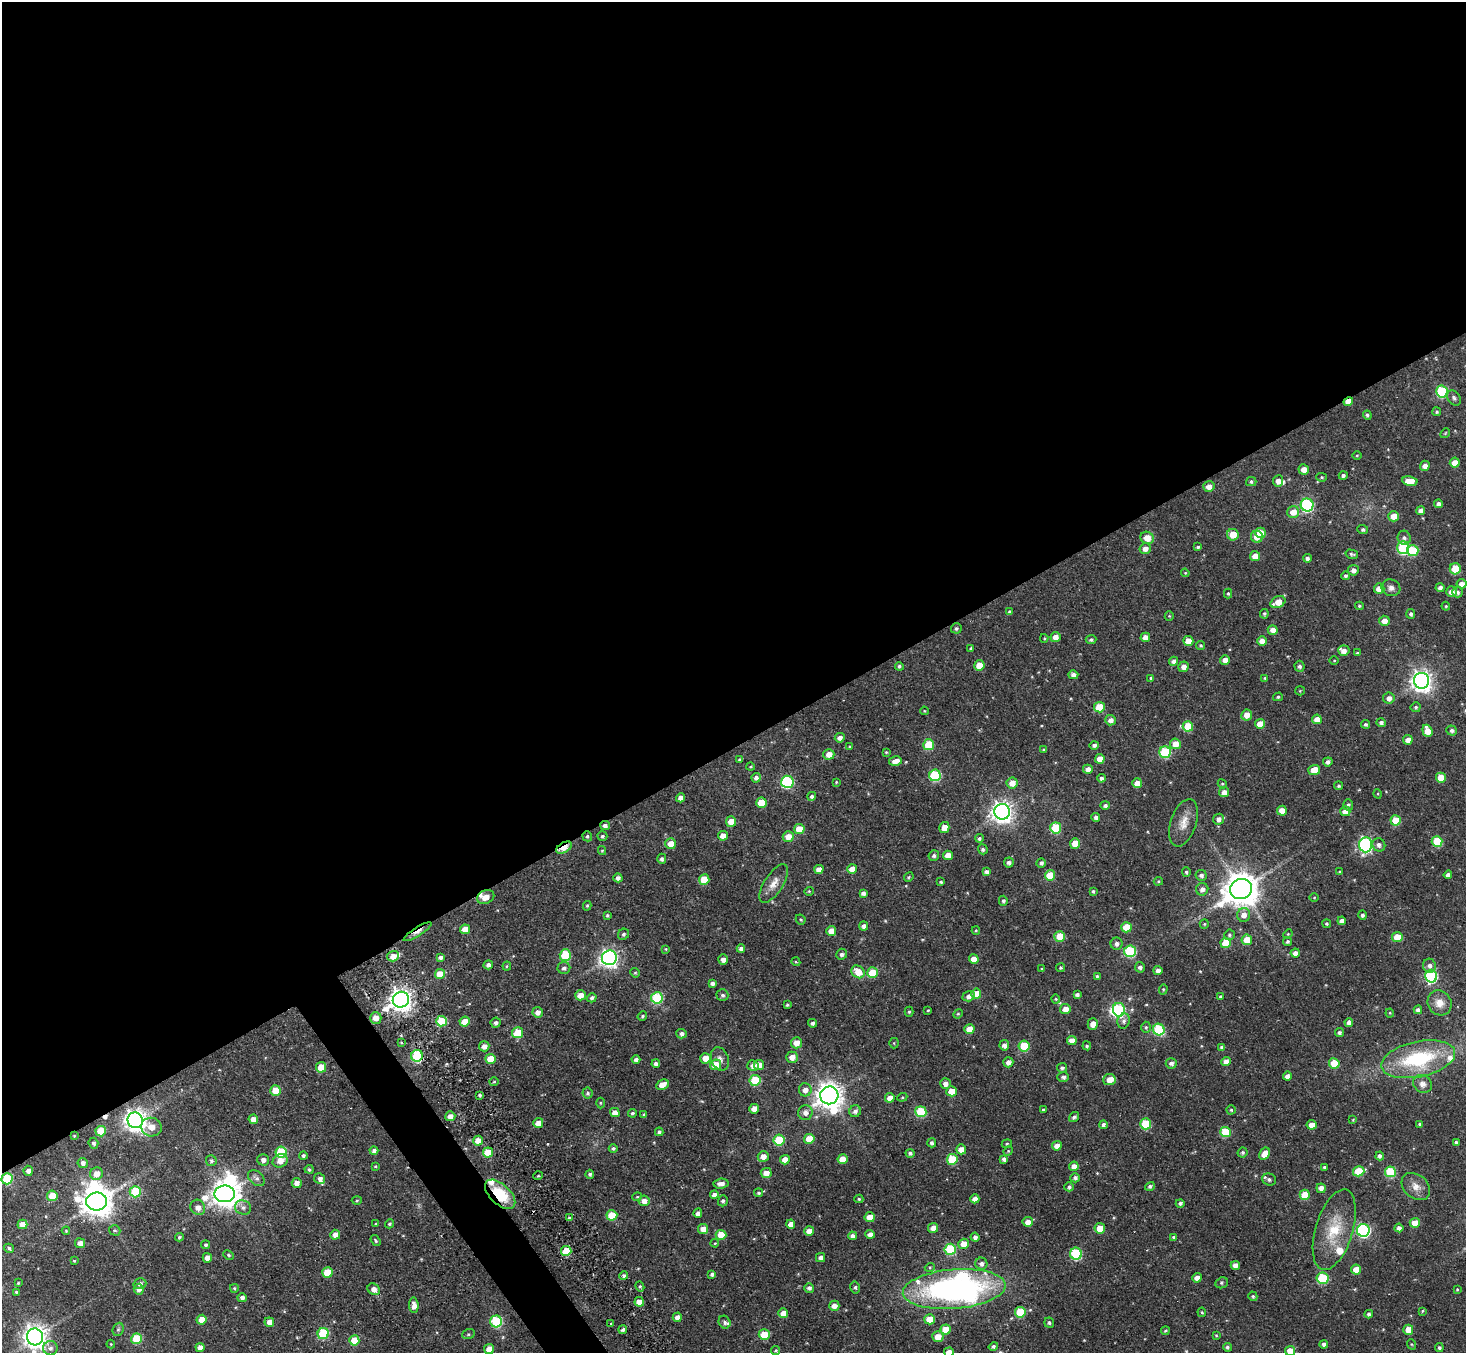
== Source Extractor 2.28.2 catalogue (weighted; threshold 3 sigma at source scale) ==
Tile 2 of 4 x 4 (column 2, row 1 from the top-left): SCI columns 1476-2939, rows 4205-5555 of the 5918 x 5896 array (HDU 1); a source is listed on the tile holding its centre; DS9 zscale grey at full resolution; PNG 1468 x 1355 px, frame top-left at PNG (2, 2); each listed source drawn as its Kron ellipse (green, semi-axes under 4 px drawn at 4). Shown black and unused: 57% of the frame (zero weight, under 2 of 3 exposures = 3% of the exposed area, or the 3 px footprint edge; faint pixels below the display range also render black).
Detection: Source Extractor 2.28.2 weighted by HDU 2 'WHT'; one run over the whole footprint, this tile lists its part. Background 0.0534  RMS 0.013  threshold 0.0599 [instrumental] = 3 sigma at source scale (4.5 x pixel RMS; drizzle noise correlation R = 1.50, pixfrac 1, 0.05/0.05 arcsec/px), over >= 5 px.
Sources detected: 535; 1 too faint to see at this stretch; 6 inside a brighter object's white glare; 2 cosmic-ray / hot-pixel residue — neither listed nor drawn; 10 inside a brighter listed object's ellipse — not listed separately; of the other 516, all 500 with FLUX_AUTO >= 1.09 (the completeness limit of this list) listed and drawn (16 fainter detections not listed), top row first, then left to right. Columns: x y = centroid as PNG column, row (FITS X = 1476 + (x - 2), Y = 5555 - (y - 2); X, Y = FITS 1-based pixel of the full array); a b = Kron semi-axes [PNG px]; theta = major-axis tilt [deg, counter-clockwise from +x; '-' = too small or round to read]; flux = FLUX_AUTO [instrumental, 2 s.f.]
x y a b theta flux
1442 391 6 5 - 93
1454 398 8 6 -50 3.8
1348 402 5 4 - 13
1437 412 4 4 - 2.2
1367 415 4 4 - 2.5
1445 433 5 4 - 1.4
1357 455 5 3 - 1.2
1455 463 5 5 - 13
1425 466 5 4 - 8
1304 469 5 5 - 9.6
1343 475 4 4 - 3.4
1322 477 5 4 - 1.6
1251 481 5 4 - 2.6
1278 481 5 5 - 7.4
1410 481 7 5 -10 19
1209 487 6 5 - 10
1439 504 4 4 - 5.4
1307 505 6 6 - 170
1421 510 4 4 - 7.6
1293 512 6 6 - 15
1393 516 5 5 - 15
1363 530 5 4 - 3.2
1260 533 5 5 - 26
1233 535 6 6 - 23
1257 537 6 6 - 15
1147 538 7 6 - 17
1404 538 7 6 - 3.9
1198 547 4 3 - 2.1
1403 548 6 6 - 110
1145 549 5 5 - 8
1413 551 6 5 - 56
1352 554 6 4 -14 2.6
1255 556 5 5 - 12
1307 558 4 4 - 3.9
1455 569 5 5 - 37
1353 570 5 5 - 6.4
1185 573 4 4 - 1.3
1346 576 4 4 - 2.8
1461 584 5 5 - 7.4
1391 588 9 8 - 6.5
1440 588 4 4 - 4.9
1379 589 5 5 - 14
1451 592 5 5 - 9.6
1457 592 5 5 - 3.9
1228 594 5 4 - 1.9
1278 602 8 5 25 18
1359 606 4 4 - 1.9
1446 606 4 4 - 1.4
1010 612 4 3 - 2.7
1264 614 5 4 - 2.1
1411 614 5 4 - 3.5
1169 616 5 4 - 1.4
1384 621 5 5 - 12
956 628 5 5 - 2.9
1273 630 5 5 - 7.4
1055 637 5 5 - 11
1145 637 4 4 - 8.2
1044 638 4 3 - 1.4
1091 640 5 4 - 2.9
1188 641 5 5 - 13
1262 641 5 4 - 9.5
1201 645 4 4 - 1.8
971 648 4 3 - 1.6
1344 651 5 5 - 7.5
1357 653 4 4 - 1.5
1225 660 5 5 - 8.5
1334 660 4 3 - 1.1
1174 661 4 4 - 5
979 665 5 5 - 22
899 666 4 4 - 2.4
1299 666 5 5 - 3.8
1184 667 5 5 - 8
1073 675 5 4 - 5.6
1151 678 4 4 - 2.5
1265 678 4 4 - 2
1422 681 8 7 - 840
1300 691 5 4 - 1.3
1278 697 5 4 - 2.4
1389 698 6 5 - 7.6
1099 707 5 5 - 36
1416 707 5 5 - 2.4
924 711 4 3 - 1.4
1247 715 5 5 - 12
1317 719 5 4 - 11
1110 720 5 5 - 7
1381 723 4 4 - 4.2
1260 724 5 5 - 17
1366 724 4 4 - 2.8
1188 726 5 5 - 38
1427 731 6 5 - 17
1452 731 5 5 - 4.1
840 738 5 4 - 6.2
1408 740 5 4 - 10
1175 744 5 5 - 17
929 745 5 5 - 49
1094 745 5 4 - 3.7
849 747 4 4 - 1.4
1044 750 4 3 - 2.5
886 752 3 3 - 1.2
1165 752 6 6 - 79
829 754 5 5 - 12
1100 759 5 5 - 12
740 760 4 3 - 3.3
895 761 6 4 15 11
1328 762 5 4 - 4.4
750 767 4 3 - 1.3
1088 769 5 4 - 6.2
1314 770 6 5 - 22
935 775 6 6 - 96
756 778 5 4 - 4.7
1101 778 4 4 - 3.7
1441 778 5 5 - 27
787 782 6 6 - 130
836 782 3 2 - 1.1
1012 783 5 5 - 13
1137 783 5 5 - 11
1222 784 5 4 - 1.6
1339 786 4 4 - 2
1224 792 5 5 - 8.1
1378 794 5 3 - 1.1
812 796 4 4 - 2.9
681 798 4 4 - 8.5
761 803 5 5 - 27
1105 805 5 4 - 3.8
1348 805 5 5 - 2.9
1282 811 5 5 - 13
1345 811 5 5 - 10
1002 812 8 8 - 860
1096 817 4 4 - 4.4
1218 819 6 5 - 6.2
1396 820 5 5 - 33
731 822 5 5 - 16
1184 823 25 13 71 18
605 826 5 4 - 4.6
944 827 6 5 - 12
1056 828 5 5 - 63
799 829 5 5 - 24
587 836 5 5 - 2.3
602 836 5 5 - 2.2
723 836 5 4 - 12
788 836 5 5 - 15
979 838 4 4 - 2.7
1437 841 5 5 - 54
1075 843 5 5 - 19
670 844 5 5 - 13
1366 845 7 6 - 260
1379 845 7 6 - 4.8
564 848 8 5 31 41
983 849 5 4 - 3
602 850 4 4 - 1.5
948 855 5 4 - 13
934 856 5 5 - 3.2
662 859 5 4 - 3.1
1009 862 5 5 - 3.9
1041 863 5 4 - 3.6
819 869 5 4 - 11
852 869 5 4 - 13
986 872 4 4 - 4.4
1186 872 5 4 - 2.2
1340 872 3 3 - 1.8
1050 875 5 5 - 37
1201 875 5 5 - 4.4
1448 875 4 4 - 4.8
909 877 5 4 - 1.5
618 878 4 4 - 4.9
704 879 5 5 - 33
1158 881 5 4 - 1.5
941 882 4 3 - 2
774 883 22 9 57 14
1202 889 6 6 - 6.4
1241 889 11 10 - 2900
809 891 4 4 - 1.3
1093 891 3 3 - 2.3
863 893 4 4 - 4.5
486 897 9 6 24 14
1314 897 5 3 - 1.1
1003 901 5 4 - 3
587 906 5 4 - 1.8
607 915 4 4 - 1.9
1244 915 7 6 - 9.5
1362 915 5 4 - 3.4
801 919 5 4 - 2
1342 921 4 4 - 6.8
1204 924 5 4 - 1.5
1327 924 4 3 - 2.4
864 926 4 4 - 5.3
1126 927 5 5 - 28
465 929 5 4 - 14
976 930 4 4 - 1.4
831 931 5 5 - 14
418 932 16 4 32 11
623 934 6 5 - 2.8
1288 934 5 4 - 1.3
1229 935 5 5 - 2.7
1060 936 5 5 - 28
1397 937 5 5 - 25
1247 940 5 5 - 23
1288 942 4 4 - 2.5
1226 943 5 5 - 27
1116 944 6 6 - 4.8
666 949 4 3 - 1.3
741 949 4 4 - 4.7
1130 951 6 6 - 100
1295 953 4 4 - 6.9
842 954 5 5 - 4.5
565 955 6 5 - 72
393 956 6 5 - 10
440 958 4 4 - 3.7
609 958 7 7 - 510
723 959 5 4 - 7
974 959 5 4 - 13
796 962 4 3 - 1.2
488 965 5 4 - 4.9
507 966 4 4 - 1.6
1429 966 7 6 - 5.4
1140 967 5 4 - 4.2
564 968 6 6 - 4.5
1061 968 5 4 - 2.2
1042 969 4 4 - 1.8
1158 971 4 4 - 5.9
858 972 7 6 - 22
635 973 5 4 - 1.6
872 973 5 5 - 39
440 974 5 5 - 23
1097 976 4 4 - 2.1
1431 976 6 6 - 150
712 983 4 4 - 4.7
1163 989 5 4 - 1.7
976 994 5 5 - 19
580 995 5 5 - 13
722 995 6 5 - 3.3
1077 995 4 4 - 4.2
969 996 6 5 - 5.5
1220 997 3 3 - 1.5
592 998 5 4 - 3.9
657 998 6 6 - 88
1056 999 4 4 - 1.5
401 1000 8 7 - 1100
1439 1003 13 11 -54 13
787 1005 4 4 - 1.9
1065 1009 5 5 - 12
928 1010 4 3 - 1.4
1119 1010 7 6 - 140
1418 1010 4 4 - 4.4
538 1012 5 5 - 8.2
909 1012 5 4 - 1.8
1390 1013 4 4 - 1.3
958 1014 5 4 - 1.6
642 1016 5 4 - 2
376 1018 6 6 - 11
441 1021 5 5 - 45
1124 1021 7 6 - 4.4
465 1022 5 5 - 20
1349 1022 4 4 - 6.6
496 1023 5 5 - 3.8
812 1023 4 4 - 3.7
1093 1024 6 5 - 9.7
1146 1027 5 4 - 1.9
969 1029 5 5 - 17
1159 1029 6 5 - 90
517 1033 6 5 - 37
1339 1033 4 4 - 3.7
682 1034 5 5 - 5
1072 1040 5 4 - 11
401 1043 3 3 - 1.3
796 1043 5 5 - 13
894 1043 5 5 - 1.5
1004 1045 5 4 - 5.7
484 1046 5 5 - 7.9
1024 1046 5 5 - 46
1087 1046 4 4 - 2.3
1222 1047 4 4 - 4.2
417 1056 6 5 - 100
792 1057 6 5 - 10
706 1058 5 5 - 16
491 1059 5 5 - 26
720 1059 12 8 -69 6.8
1418 1059 37 17 12 110
636 1060 4 4 - 4.8
1226 1061 4 4 - 9.2
1008 1062 5 5 - 6.4
1171 1063 5 5 - 5.2
1334 1063 5 5 - 26
656 1064 4 4 - 4.5
716 1065 5 5 - 22
753 1065 5 5 - 7.6
759 1065 5 5 - 13
321 1067 5 5 - 27
1062 1068 5 5 - 3.4
1287 1076 4 4 - 7.2
1063 1077 6 5 - 3.7
1109 1079 6 5 - 15
755 1080 5 5 - 57
494 1082 4 4 - 1.4
945 1084 5 5 - 6.4
1423 1084 10 8 -40 7.3
662 1085 6 5 - 18
805 1090 6 6 - 8.9
275 1091 5 5 - 28
951 1091 5 5 - 19
587 1093 5 5 - 2.7
480 1095 3 3 - 2.8
829 1095 9 9 - 1300
902 1097 5 4 - 1.3
890 1098 5 4 - 12
600 1103 5 3 - 1.2
754 1109 5 5 - 12
1043 1110 4 3 - 1.7
1231 1110 4 4 - 1.8
855 1111 6 5 - 5.4
921 1112 5 5 - 70
615 1113 5 4 - 10
632 1113 4 4 - 2.5
805 1113 7 7 - 6.9
644 1115 4 3 - 2.5
450 1116 5 5 - 7.7
1074 1117 5 4 - 3.3
253 1119 5 4 - 11
135 1120 8 7 - 970
1353 1120 4 4 - 1.1
538 1123 5 4 - 11
1146 1124 5 5 - 63
1420 1124 4 3 - 2.4
1103 1125 4 4 - 3.6
1311 1125 5 4 - 13
151 1127 10 9 - 14
101 1131 5 5 - 33
659 1132 4 4 - 3.2
1225 1132 5 5 - 43
74 1136 3 3 - 1.2
809 1139 5 5 - 29
779 1140 5 5 - 58
478 1141 5 5 - 13
93 1143 5 5 - 3.3
932 1143 4 4 - 3.3
1456 1143 4 3 - 2.7
1007 1144 5 4 - 1.6
1057 1146 5 5 - 9.4
613 1149 4 4 - 2.8
961 1149 5 5 - 11
374 1151 4 4 - 5.1
1008 1151 5 4 - 1.6
281 1152 5 5 - 66
488 1152 5 5 - 28
910 1153 4 4 - 2.7
1243 1153 5 4 - 2.7
1265 1154 6 5 - 15
303 1155 4 4 - 3
1380 1156 4 4 - 3.2
763 1157 5 5 - 9.9
842 1159 5 5 - 14
952 1159 5 5 - 51
1004 1159 4 4 - 4.1
263 1160 6 5 - 4.9
785 1160 5 4 - 13
211 1161 5 5 - 3
280 1161 8 6 26 12
83 1163 5 5 - 5.3
375 1166 4 3 - 1.2
1074 1166 5 5 - 9.8
1324 1167 3 3 - 2.2
309 1169 4 4 - 2.8
28 1171 5 4 - 6.2
1359 1171 6 5 - 37
1390 1172 5 5 - 73
766 1173 5 5 - 11
96 1174 6 6 - 13
590 1174 4 4 - 3
538 1176 5 3 - 1.4
256 1178 9 6 -42 5
1075 1178 4 4 - 3.8
7 1179 5 5 - 74
320 1179 5 5 - 4.9
1269 1179 7 6 - 3.8
297 1183 5 5 - 7.9
721 1184 7 5 5 7.5
1150 1186 5 4 - 3.1
1069 1187 4 4 - 3.3
1416 1187 16 11 -41 12
1321 1188 5 4 - 7.6
135 1192 5 5 - 64
759 1193 4 4 - 2
225 1194 10 8 0 1700
500 1194 18 10 -43 50
714 1195 4 4 - 6.6
1305 1195 5 5 - 32
52 1196 5 5 - 26
637 1197 4 4 - 1.5
859 1199 4 4 - 1.9
975 1199 4 4 - 7.4
97 1201 10 9 - 2200
357 1201 5 3 - 1.3
644 1201 5 5 - 8.8
723 1201 5 5 - 2.8
1180 1203 4 4 - 3.6
198 1207 8 7 - 8.9
243 1207 8 7 - 5.4
698 1213 4 4 - 5.1
612 1215 5 5 - 41
870 1217 5 5 - 16
569 1218 4 3 - 2.6
1028 1222 5 5 - 8.3
1415 1223 5 5 - 18
22 1224 5 5 - 17
376 1224 4 3 - 1.3
389 1224 4 4 - 2.4
791 1224 4 4 - 9.5
933 1228 5 5 - 8.6
1100 1228 5 5 - 23
1399 1228 4 4 - 5.7
703 1229 5 5 - 13
115 1230 6 5 - 2.4
1334 1230 42 18 73 52
1363 1230 6 6 - 220
66 1231 4 4 - 1.3
809 1231 5 4 - 12
870 1234 4 4 - 7.6
335 1235 5 5 - 9.3
721 1235 5 5 - 26
853 1236 4 4 - 5.2
179 1237 4 3 - 1.9
975 1237 4 4 - 4.7
1174 1237 4 4 - 2.1
376 1241 6 4 -54 2
80 1243 5 5 - 8.6
715 1243 4 4 - 1.3
964 1244 5 5 - 17
206 1245 4 4 - 2.5
9 1248 5 4 - 2.8
950 1249 5 5 - 75
566 1251 5 5 - 29
1076 1254 6 6 - 100
228 1255 5 4 - 1.8
207 1258 5 4 - 13
821 1258 4 4 - 6.3
74 1261 3 3 - 1.2
981 1264 6 6 - 5.3
1235 1265 4 4 - 9.9
930 1267 5 3 - 1.3
1356 1270 5 5 - 19
327 1272 5 5 - 26
712 1274 4 4 - 3.8
624 1276 4 4 - 3.8
1197 1278 5 4 - 8.8
1323 1278 6 5 - 71
18 1283 3 3 - 1.5
1222 1283 6 5 - 2.2
140 1284 6 5 - 3.8
640 1286 5 3 - 2
855 1287 6 5 - 2.3
234 1288 4 4 - 1.9
809 1288 5 4 - 4.4
139 1289 5 5 - 6.9
374 1289 6 5 - 8.7
954 1289 51 20 5 400
1457 1289 3 3 - 1.2
16 1292 3 3 - 1.8
1253 1296 5 4 - 2
242 1298 4 4 - 4.8
639 1302 5 4 - 15
414 1305 8 4 -86 9.5
834 1306 5 5 - 9.8
1422 1311 3 3 - 1.4
1020 1312 5 5 - 53
1202 1312 5 4 - 1.8
783 1313 5 4 - 12
1369 1314 4 4 - 3.8
677 1317 5 4 - 7.6
930 1319 5 5 - 27
202 1320 5 5 - 18
496 1321 6 6 - 100
269 1322 5 4 - 8.5
725 1322 7 5 -57 3.5
1049 1323 5 5 - 2.8
611 1324 3 3 - 2.9
118 1329 7 5 68 2.6
623 1329 4 4 - 3.5
946 1329 5 5 - 24
1408 1330 5 5 - 19
1165 1331 4 4 - 2.2
323 1334 6 5 - 84
468 1334 6 5 - 2.3
764 1335 5 5 - 28
1216 1335 4 4 - 1.3
35 1337 8 8 - 1100
938 1337 5 5 - 15
137 1339 5 5 - 52
354 1340 5 5 - 26
111 1344 4 4 - 1.2
1324 1344 4 4 - 4
1411 1344 5 3 - 1.2
993 1346 5 4 - 3.1
200 1347 4 4 - 10
1227 1347 4 4 - 2.7
50 1348 7 7 - 5.1
1439 1348 4 4 - 2.8
489 1349 5 5 - 15
776 1351 5 4 - 2
1290 1351 5 5 - 20
949 1352 5 4 - 11
Overlapping masked pixels (flux is a lower limit): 9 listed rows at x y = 1348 402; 605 826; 587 836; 564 848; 418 932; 417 1056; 74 1136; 7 1179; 500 1194
Isophote crosses this tile's border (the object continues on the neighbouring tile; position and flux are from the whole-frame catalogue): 3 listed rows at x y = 35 1337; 1290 1351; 949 1352